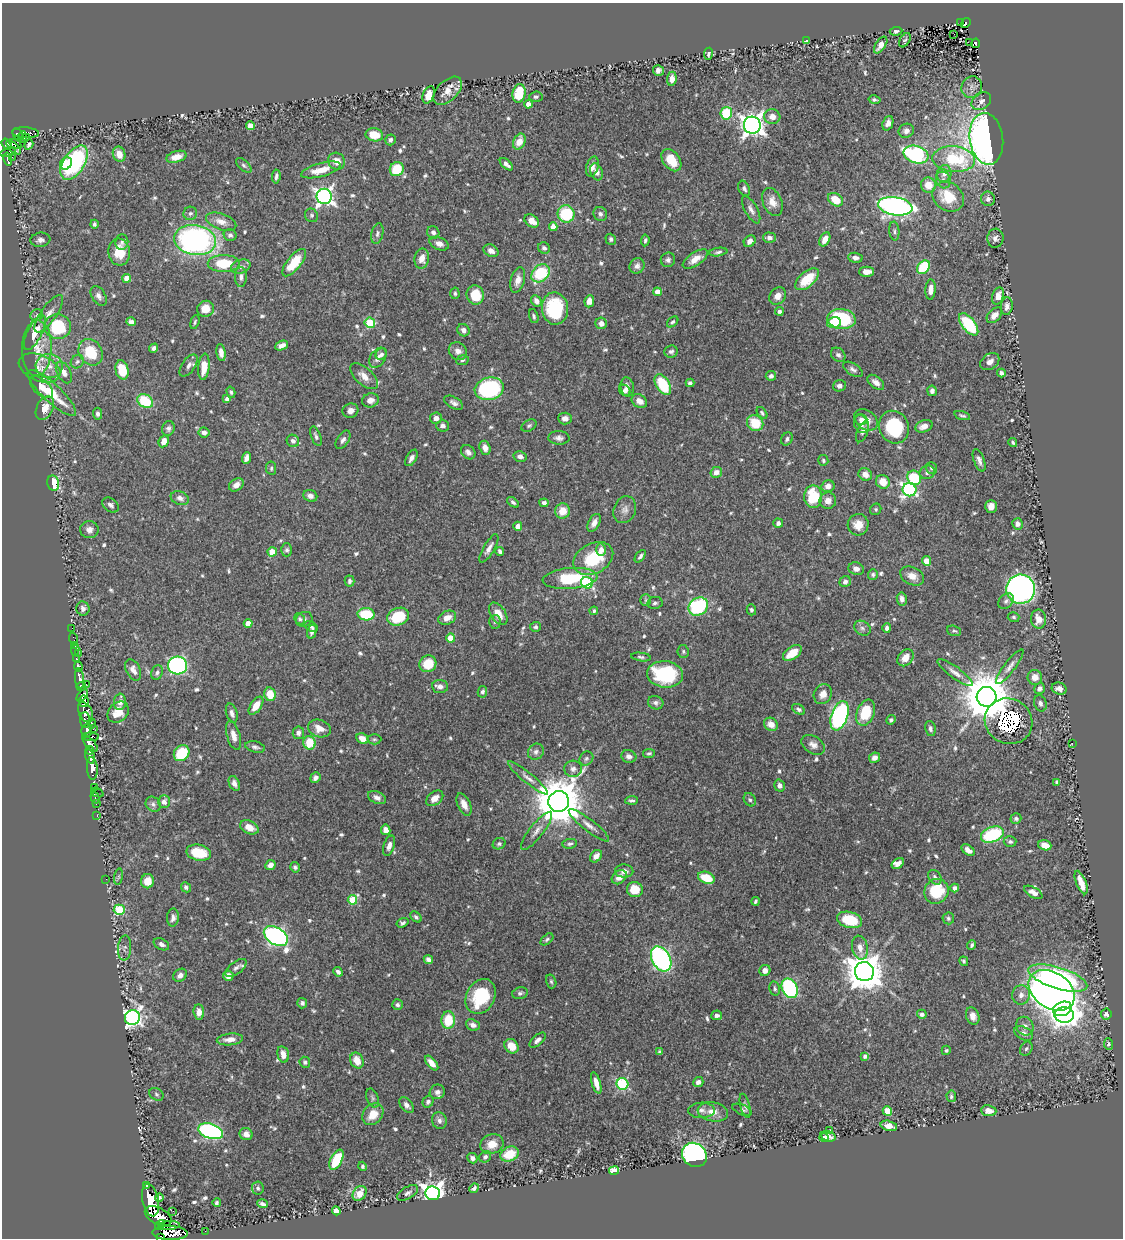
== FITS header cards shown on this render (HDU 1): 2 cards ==
NAXIS1  =                 1121
NAXIS2  =                 1236

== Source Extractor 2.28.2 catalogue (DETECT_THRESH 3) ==
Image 1121 x 1236 px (HDU 1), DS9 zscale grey, 1 PNG px = 1 image px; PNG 1125 x 1240 px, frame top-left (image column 1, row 1236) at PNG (2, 3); each listed source drawn as its Kron ellipse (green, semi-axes under 4 px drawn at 4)
Background 0.403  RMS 0.012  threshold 0.0358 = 3 sigma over >= 5 px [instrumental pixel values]
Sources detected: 698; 1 with non-positive FLUX_AUTO (blend fragments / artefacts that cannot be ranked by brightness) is neither listed nor drawn; of the other 697, the 500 brightest by FLUX_AUTO listed and drawn (197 fainter detections omitted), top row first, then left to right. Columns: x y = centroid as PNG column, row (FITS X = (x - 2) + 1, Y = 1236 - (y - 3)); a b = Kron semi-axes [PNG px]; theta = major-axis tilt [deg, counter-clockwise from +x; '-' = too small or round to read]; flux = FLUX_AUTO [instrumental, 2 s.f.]
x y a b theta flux
960 22 2 2 - 5.5
966 23 5 3 - 37
896 31 6 3 7 2
954 34 2 2 - 1.7
905 40 8 4 59 1.6
806 41 4 3 - 2.2
970 42 3 2 - 9
976 43 5 3 - 30
881 45 9 5 57 6.4
708 54 6 4 80 1.9
658 71 6 5 - 3.7
672 79 7 4 83 5.8
972 87 11 10 - 4.6
448 91 17 10 44 8.4
519 93 9 6 79 27
429 95 9 5 69 9.2
536 97 7 5 4 1.7
874 100 6 3 -11 1.9
981 101 11 8 37 4.5
528 104 4 4 - 5.9
726 113 6 5 - 36
772 116 8 7 - 6.6
888 123 7 5 69 4
752 125 8 8 - 620
250 126 4 4 - 11
906 131 8 7 - 3.4
26 133 13 5 -4 110
18 134 7 5 -62 200
374 135 9 6 -11 15
23 137 6 3 85 26
26 137 4 2 - 13
986 139 26 16 -82 550
390 140 5 5 - 2.9
519 142 8 6 65 9.3
7 144 6 4 -54 210
15 144 6 4 -32 110
29 145 5 3 - 1.8
14 147 9 4 -43 200
8 152 8 3 13 89
119 154 8 6 -69 9.5
916 154 13 8 -19 130
12 157 2 2 - 4.4
176 157 10 5 16 8.7
8 159 7 3 -78 99
954 159 21 13 -5 59
671 160 12 8 -54 20
337 161 9 8 - 6.3
74 162 19 10 58 110
66 163 6 5 - 19
506 164 8 4 -42 3.8
244 165 9 5 -42 2
592 167 10 6 73 5
397 169 7 6 - 30
321 170 20 6 15 13
597 172 9 6 -67 4.6
944 173 8 7 - 5.2
276 176 7 3 84 2.2
943 180 8 7 - 3.5
928 185 7 7 - 12
744 188 8 5 -65 2.5
324 196 8 7 - 360
948 197 17 14 -36 26
988 199 7 7 - 3.8
835 200 8 6 -35 17
772 202 14 9 -67 8.5
895 206 17 9 -9 340
751 210 15 6 -61 4.4
190 213 7 6 - 2.2
566 214 9 8 - 42
600 214 7 6 - 2.7
311 215 7 6 - 1.7
532 221 8 5 -34 9.4
221 222 16 8 -20 7.3
94 224 4 4 - 2
553 226 4 4 - 5.2
894 231 9 5 -85 2.1
433 232 6 6 - 2.6
377 234 10 6 76 2.7
230 235 6 6 - 2.4
769 238 6 5 - 3.1
995 238 9 8 - 3.6
611 239 5 5 - 2.3
825 239 7 5 62 8
40 240 10 7 8 4
195 240 21 15 -10 220
645 240 6 3 83 1.5
750 241 6 5 - 4.7
122 242 7 6 - 2.1
439 244 10 6 -22 4.6
544 248 6 5 - 2.5
491 251 8 6 -30 4.5
119 252 13 11 -84 20
718 252 9 4 8 2.1
422 258 10 7 78 7
855 258 7 5 -6 3.4
695 259 14 6 34 9.3
668 260 7 7 - 2.8
224 263 16 8 1 30
294 263 17 7 51 26
637 266 8 7 - 3.4
241 267 10 6 19 3.2
924 267 7 5 50 38
867 272 7 5 0 5.8
541 273 10 7 44 44
241 277 10 6 89 3.3
127 278 4 4 - 11
807 279 14 7 41 25
518 280 13 7 75 6.2
930 289 10 5 86 7
657 292 4 4 - 8.9
455 293 6 4 -85 1.7
475 295 9 8 - 24
99 296 11 6 -59 4.2
778 296 9 7 51 5.2
998 296 9 5 71 7
536 301 6 5 - 5.1
589 301 6 4 82 6.7
1007 306 9 5 84 3.3
555 308 16 13 -83 54
206 309 8 8 - 11
779 311 4 4 - 2.7
49 314 22 8 55 7.3
37 315 6 6 - 1.8
994 315 9 6 45 6.4
534 316 7 4 -72 1.8
841 319 14 10 -5 75
131 322 5 4 - 3.2
195 322 7 4 74 1.5
673 322 6 4 42 1.7
370 323 5 5 - 44
601 323 6 5 - 4.5
834 323 7 5 14 7.5
969 324 13 6 -52 53
58 327 13 12 - 48
463 330 6 6 - 3.8
35 333 19 7 62 11
281 345 7 4 23 4.4
37 348 28 15 89 18
154 348 5 4 - 2.7
458 351 9 8 - 5.7
671 351 7 6 - 2.5
91 352 14 11 -57 30
221 353 8 4 -81 6.1
381 354 6 5 - 2.6
838 355 8 6 -42 3.1
378 358 11 7 56 4.9
462 360 6 5 - 1.6
77 362 7 6 - 2.1
990 362 10 7 36 4.9
189 365 12 6 56 3.9
49 366 13 12 - 11
204 367 13 5 84 14
40 368 22 13 -23 13
853 369 11 6 -32 3.1
122 370 10 6 -77 25
64 372 12 6 -63 6.5
1001 373 4 4 - 2.7
364 376 17 8 -42 7.5
771 376 5 4 - 2.8
876 382 10 6 -39 4.5
690 383 4 4 - 2.5
663 384 11 6 -59 38
839 386 6 5 - 3.6
41 387 14 7 -42 9.7
627 387 9 6 -80 5.1
489 389 15 11 14 110
625 390 6 5 - 2.6
932 391 5 4 - 2.6
231 392 6 4 -74 1.8
52 393 32 9 -43 27
227 399 4 4 - 3.7
370 400 8 7 - 5.6
145 401 8 6 -31 31
639 401 8 6 -33 6.7
454 403 10 5 -30 3.3
45 408 12 8 63 9
350 411 8 7 - 5.5
762 413 7 4 -52 1.7
98 414 6 4 -87 2.7
962 416 8 3 -17 1.7
436 418 6 5 - 4.6
565 418 7 6 - 4.5
861 419 6 5 - 2.8
866 420 13 9 -36 7.9
755 423 8 7 - 22
861 424 9 7 -71 3.9
442 426 6 6 - 3.4
529 426 8 5 32 1.7
924 426 9 6 20 6.4
894 427 16 14 -66 55
168 428 7 6 - 2.7
204 432 6 5 - 4.8
862 432 11 5 67 3.1
316 436 10 4 -69 2.3
559 438 10 7 -3 3.5
787 439 7 5 55 2.5
343 440 10 6 57 3.1
164 441 6 5 - 7.4
293 441 6 6 - 3.5
1013 442 4 3 - 1.5
485 448 7 5 -71 5.5
468 452 8 6 -42 3.4
520 456 6 5 - 3.7
246 458 6 4 70 5.5
411 458 9 5 60 3.8
823 460 5 5 - 1.5
979 460 12 5 -70 3.7
271 468 7 5 -82 1.6
932 468 6 5 - 2
716 472 6 5 - 5.5
927 472 8 6 22 2.8
865 474 7 6 - 6.6
914 478 7 6 - 42
883 482 7 6 - 11
53 483 8 6 -78 22
236 485 8 6 34 4.6
828 486 6 6 - 5.5
909 490 7 6 - 180
310 496 7 6 - 4.3
813 497 11 9 -90 39
180 498 9 6 -20 3.8
828 501 8 8 - 6.6
513 502 7 4 -38 1.9
544 503 4 4 - 2.3
111 505 9 6 -39 2.7
991 506 6 6 - 6.5
876 509 6 5 - 1.5
625 510 14 11 65 5.4
563 511 7 7 - 12
594 523 9 5 62 4.5
778 523 5 4 - 3.5
1017 524 5 5 - 3.8
858 525 11 10 - 9.4
518 526 5 4 - 5
89 530 9 8 - 4.3
489 548 16 5 59 5.1
287 550 6 5 - 2.3
601 550 6 5 - 6.7
500 551 4 3 - 2.3
272 552 4 4 - 19
640 556 7 4 54 2.2
593 558 21 15 28 41
926 561 5 4 - 7.1
856 569 8 6 -16 4.6
873 574 5 5 - 1.8
912 576 12 8 -25 7.4
570 578 27 10 5 46
349 581 5 5 - 2.3
845 582 6 5 - 2.6
587 583 6 5 - 76
1020 589 14 14 - 360
902 599 7 5 -79 3.7
646 600 6 5 - 1.5
1006 601 9 6 46 2.8
655 603 7 6 - 2.1
698 606 10 8 33 85
83 609 7 6 - 3.1
751 610 5 4 - 1.9
594 611 4 4 - 1.5
366 614 8 6 -4 38
498 614 12 7 -57 9.3
398 617 11 8 21 31
1014 617 6 5 - 1.6
447 618 9 6 22 7.1
300 619 6 5 - 1.6
304 619 8 7 - 2.5
1038 619 9 7 -87 8.8
495 622 7 5 86 1.6
248 624 4 4 - 12
311 626 7 4 -29 2
535 627 5 5 - 1.8
72 628 2 2 - 3.4
862 628 9 7 -33 2.7
887 628 4 4 - 2.8
312 631 7 4 75 3.3
954 631 7 5 -19 1.7
451 638 4 4 - 18
74 639 6 2 -72 11
74 645 3 2 - 3
75 650 5 3 - 9.9
683 651 6 5 - 1.8
792 653 10 6 36 14
78 654 3 2 - 6.7
641 657 10 4 -7 1.9
905 658 9 7 48 8
77 659 3 3 - 65
428 664 9 8 - 19
177 666 9 9 - 210
78 667 5 4 - 140
1010 667 21 5 53 5
133 670 11 7 -63 5.4
955 672 21 6 -36 5.7
157 673 7 5 68 2.6
665 674 18 13 -6 65
1035 677 7 7 - 6.9
80 678 10 4 -83 690
86 684 3 2 - 4.9
81 686 4 3 - 230
440 687 8 6 -5 3.7
1039 689 6 5 - 3.3
1059 689 7 6 - 4.9
482 692 6 4 79 1.8
270 694 7 5 -79 15
823 694 10 9 - 7.2
82 695 7 4 48 460
987 697 10 10 - 4500
84 701 6 5 - 590
120 702 8 6 84 5
656 703 8 6 -17 2.6
1040 703 8 6 -69 2.9
256 706 10 5 56 11
799 709 7 4 -33 2.2
85 712 11 6 -63 510
118 712 12 9 45 13
232 713 10 5 -73 3.9
866 713 13 8 68 32
840 716 15 8 71 190
85 720 8 5 -87 200
891 720 5 4 - 2
1009 721 24 22 -29 240
92 723 5 3 - 180
771 724 7 6 - 7.1
319 728 11 8 -20 7.8
93 729 2 2 - 9.1
930 729 8 5 -77 2.6
87 731 7 5 79 290
298 733 6 5 - 3.4
233 735 15 6 -75 6.7
91 737 8 3 -2 170
362 739 6 5 - 7.8
374 739 7 5 2 1.6
90 743 10 4 -47 180
309 743 7 6 - 24
1072 743 2 2 - 33
813 745 13 8 -33 5.3
255 747 10 5 -14 2.5
90 750 4 3 - 220
536 752 8 7 - 3.4
182 753 8 7 - 33
649 753 6 4 9 1.6
90 756 7 4 -73 420
629 756 7 6 - 3.6
875 758 6 5 - 3.7
586 759 7 6 - 2.2
92 768 11 5 -86 810
573 769 9 8 - 3.7
315 778 5 4 - 3.3
528 778 25 5 -39 5.4
1057 782 4 4 - 2
234 783 8 5 -66 3.8
779 786 6 5 - 3.8
94 787 2 2 - 7.4
97 792 7 3 -25 53
95 797 6 3 -74 19
377 798 9 6 -25 3.7
435 798 9 6 38 7.5
632 800 6 4 4 1.9
750 800 7 5 -56 1.7
559 801 10 10 - 4200
164 802 6 6 - 3.4
96 804 2 2 - 5.4
153 804 8 7 - 2.5
464 804 12 6 -65 6.8
97 815 3 2 - 15
1016 818 5 5 - 2
589 825 25 6 -38 6.2
249 827 10 6 -25 11
386 830 5 4 - 5.5
537 831 24 6 52 6.4
992 835 12 7 21 58
1010 842 6 5 - 1.9
499 844 6 5 - 1.8
570 844 7 5 6 1.9
1045 845 6 5 - 11
389 846 10 5 72 4.8
968 850 7 4 -35 4.3
199 853 12 8 -13 26
596 856 7 5 47 6.3
898 863 7 4 34 4.6
270 865 5 4 - 5
295 867 5 5 - 2.2
624 871 9 6 -2 5.1
119 877 8 4 82 1.6
619 877 8 6 39 6.8
935 877 8 6 -50 2.8
706 878 9 5 -20 20
106 879 2 2 - 52
147 881 7 6 - 9.3
1081 883 12 5 -68 11
186 887 5 5 - 2.3
955 888 4 4 - 3
635 889 8 7 - 16
936 891 13 12 - 37
1033 892 10 5 -29 6.1
352 900 5 4 - 25
755 901 4 3 - 1.5
119 910 5 5 - 58
416 917 6 4 -43 1.7
173 918 9 6 88 3.6
948 918 6 5 - 1.8
849 920 13 8 -15 30
403 923 6 4 19 1.9
276 936 13 8 -30 270
547 939 7 4 40 1.8
161 944 8 5 -28 3
972 945 5 3 - 1.9
125 948 12 6 85 3
860 948 12 8 -78 6.6
428 959 5 4 - 3.2
661 959 13 9 -60 190
964 961 5 3 - 1.6
236 968 12 6 37 3.5
765 970 6 5 - 4.8
338 972 5 3 - 2.4
864 972 10 9 - 2200
180 975 7 6 - 3.9
228 976 5 5 - 5.3
1058 978 30 10 -17 170
551 981 7 5 -73 1.5
775 988 7 5 -77 1.9
790 988 10 7 -62 110
1052 990 25 18 -34 930
520 993 8 5 14 2.1
1021 995 9 9 - 5
481 996 18 14 61 46
302 1003 5 5 - 2.4
398 1005 5 5 - 2.2
1063 1009 10 7 21 290
199 1012 7 5 -83 5.8
922 1014 5 4 - 3.3
1106 1014 5 5 - 2.6
717 1015 5 4 - 3
1064 1015 10 7 -3 460
973 1016 9 6 -70 5.8
132 1018 8 7 - 260
448 1020 8 7 - 26
473 1025 7 5 -22 4
1025 1026 10 8 -58 4
1024 1033 10 6 -27 4.4
230 1039 13 6 5 6.6
537 1040 10 5 42 3.6
1108 1044 6 4 -85 1.5
512 1046 8 6 -48 14
1026 1049 7 5 57 1.8
946 1050 4 4 - 1.5
660 1052 4 3 - 1.9
283 1054 8 5 -75 7.3
865 1056 4 4 - 3
357 1060 8 6 -66 12
305 1062 5 5 - 2.1
432 1063 9 4 -50 6.7
698 1082 5 5 - 3.7
596 1083 11 4 -73 8
622 1084 6 5 - 94
437 1092 8 7 - 3.2
156 1094 7 6 - 1.7
951 1096 6 5 - 1.6
373 1098 10 5 -69 1.9
428 1102 6 5 - 2.7
407 1105 9 5 -50 3.6
745 1106 12 4 -76 2.6
701 1110 13 7 0 4.1
742 1110 10 5 -22 2
887 1111 5 4 - 17
989 1111 7 5 -7 5.2
713 1112 15 9 -10 8.3
373 1114 12 9 49 13
439 1120 8 7 - 3.6
889 1126 8 5 -14 7.8
211 1131 13 7 -18 160
830 1131 4 4 - 1.7
246 1134 7 6 - 5.6
828 1136 8 5 -18 5.2
824 1138 4 4 - 4.2
492 1144 12 9 18 11
509 1154 9 7 23 22
694 1155 13 11 -39 360
485 1157 6 5 - 2.4
472 1158 5 5 - 2.9
336 1160 11 5 62 37
362 1166 5 4 - 1.6
614 1170 5 4 - 42
147 1186 3 3 - 68
258 1188 6 5 - 1.6
474 1188 5 4 - 1.9
360 1193 8 6 50 11
408 1193 12 6 30 3.1
433 1193 7 7 - 640
159 1197 4 3 - 2.3
150 1200 17 8 -79 2000
217 1203 4 4 - 1.8
262 1204 5 3 - 1.9
173 1211 2 2 - 2.8
336 1211 4 4 - 7
158 1216 14 8 -27 1000
160 1225 5 4 - 210
169 1226 11 4 4 120
205 1231 2 2 - 3
170 1233 17 7 -2 140
161 1237 4 2 - 24
At the frame edge (FLAGS 8, measured only in part): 1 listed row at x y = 161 1237
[197 fainter detections neither listed nor drawn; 1 non-positive-flux detection neither listed nor drawn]